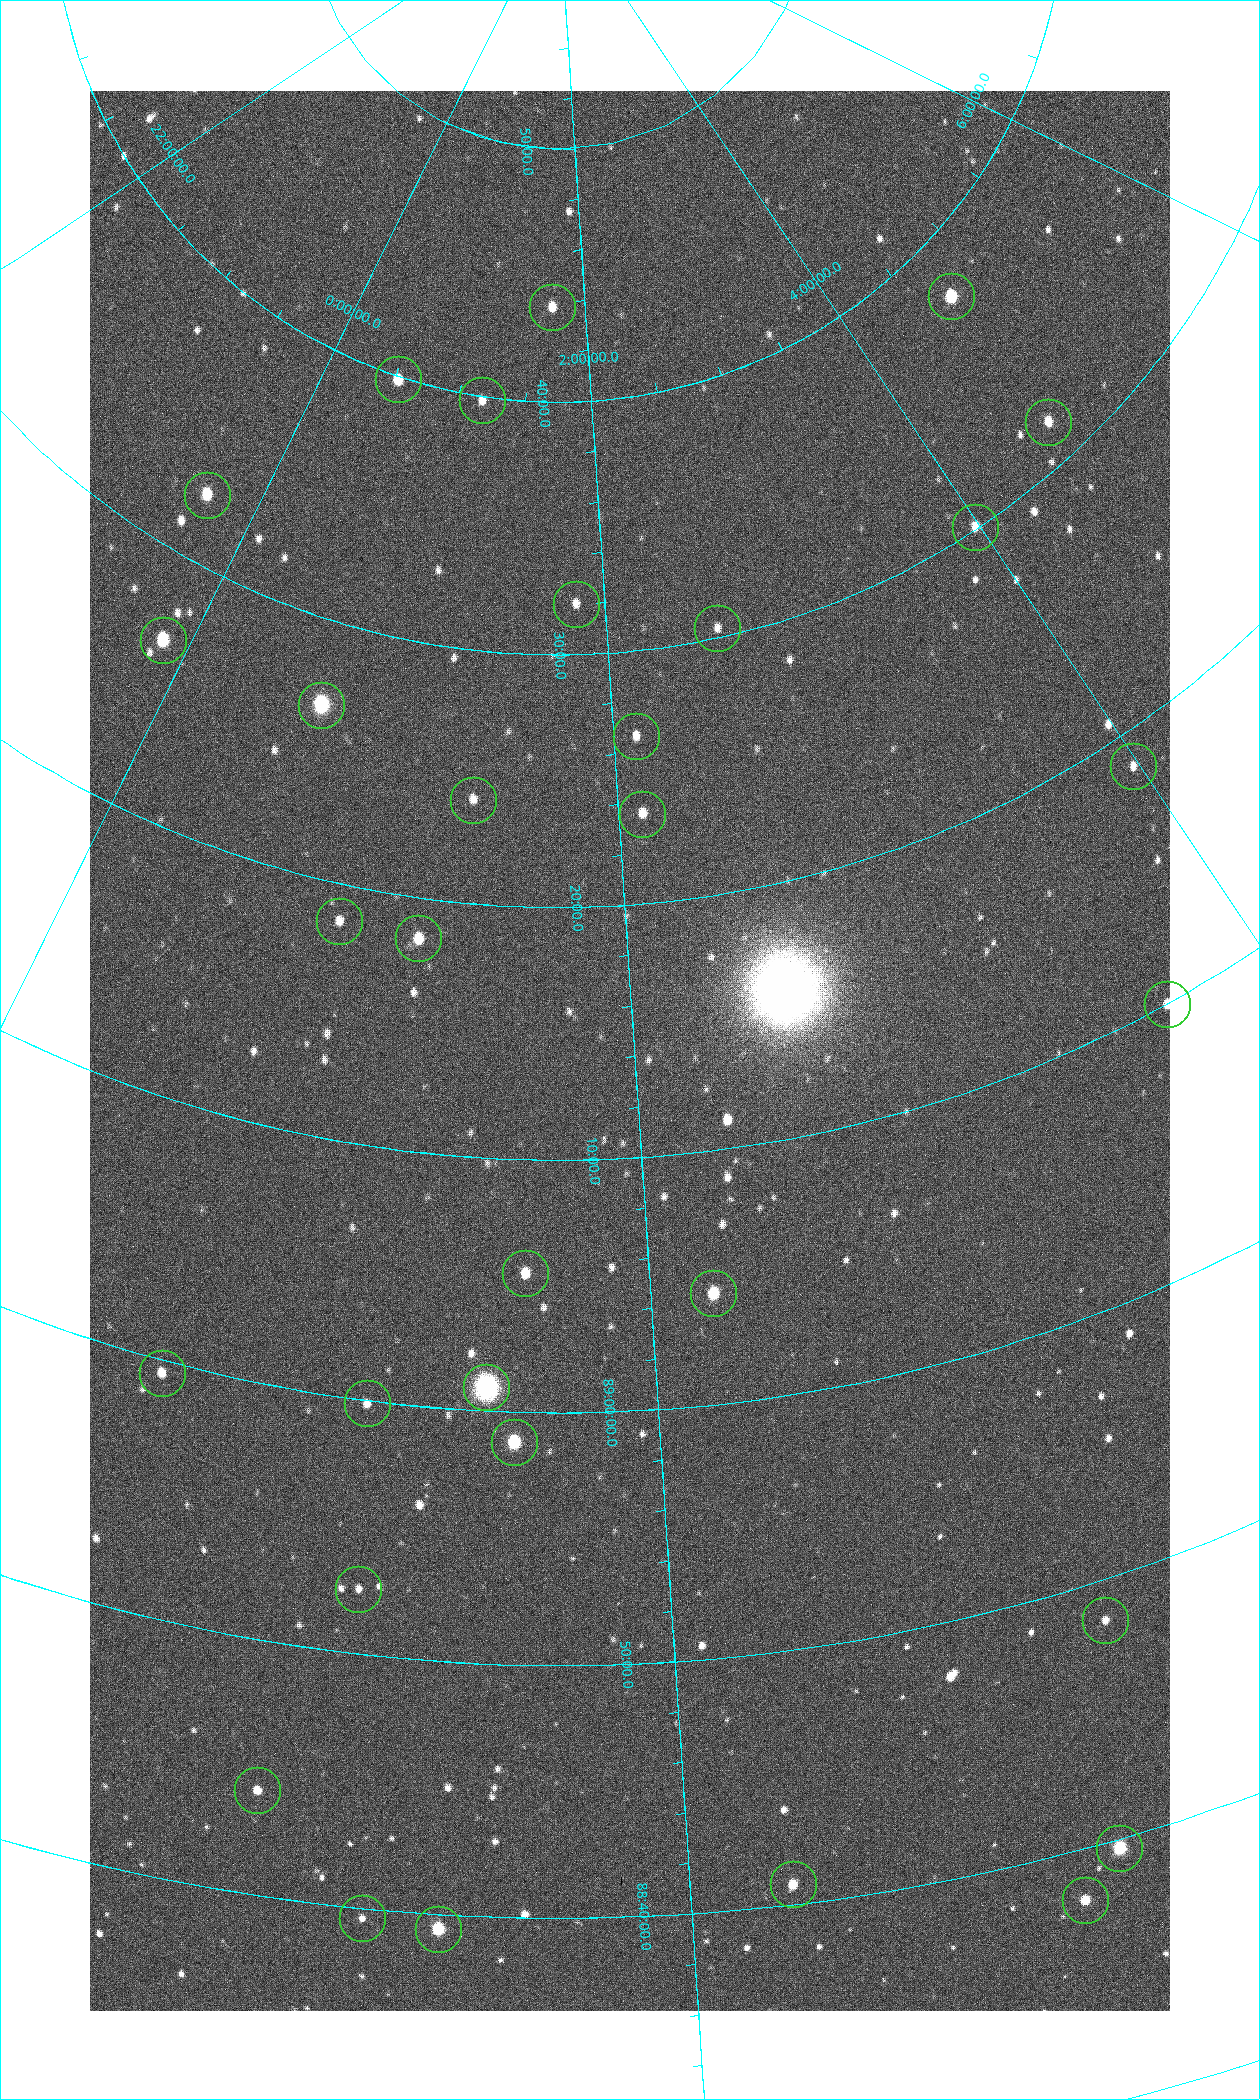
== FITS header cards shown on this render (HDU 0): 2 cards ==
NAXIS1  =                 1080 / length of data axis 1
NAXIS2  =                 1920 / length of data axis 2

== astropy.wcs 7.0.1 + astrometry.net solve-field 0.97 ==
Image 1080 x 1920 px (HDU 0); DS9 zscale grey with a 90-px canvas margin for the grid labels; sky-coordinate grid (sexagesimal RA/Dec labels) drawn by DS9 from the SOLVED WCS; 32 Tycho-2 reference stars matched to detected sources circled (green)
Header WCS: none
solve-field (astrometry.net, Tycho-2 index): SOLVED blind (the file carries no WCS)
Solved WCS: RA---TAN-SIP/DEC--TAN-SIP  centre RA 01:59:06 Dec +89:14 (29.77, +89.24 deg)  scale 2.37 arcsec/px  FOV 42.7' x 76.0'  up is +4 deg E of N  parity flipped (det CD > 0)
(file carries no celestial WCS; the grid is the blind solution)
Tycho-2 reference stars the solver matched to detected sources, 32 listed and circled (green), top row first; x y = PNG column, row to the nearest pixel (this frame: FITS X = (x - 90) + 1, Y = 1920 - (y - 91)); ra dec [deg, ICRS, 3 dp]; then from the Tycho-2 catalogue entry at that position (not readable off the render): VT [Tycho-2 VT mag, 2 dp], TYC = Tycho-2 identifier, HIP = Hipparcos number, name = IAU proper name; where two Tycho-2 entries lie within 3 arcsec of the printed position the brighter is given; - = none
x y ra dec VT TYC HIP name
951 296 70.692 +89.630 9.34 4629-37-1 - -
552 307 25.399 +89.729 11.04 4627-64-1 - -
398 379 7.906 +89.665 10.51 4627-6-1 - -
482 400 17.696 +89.664 11.87 4627-21-1 - -
1048 422 69.250 +89.526 11.02 4629-45-1 - -
207 495 355.808 +89.543 10.14 4662-135-1 - -
975 527 59.681 +89.501 11.64 4628-48-1 - -
576 604 27.685 +89.533 12.30 4627-91-1 - -
717 628 38.519 +89.506 12.22 4628-39-1 - -
163 640 358.236 +89.445 9.52 4662-45-1 - -
321 705 9.931 +89.444 8.22 4627-49-1 3128 -
636 736 31.518 +89.444 11.89 4628-72-1 - -
1133 766 59.678 +89.312 11.93 4628-44-1 - -
473 800 20.865 +89.402 11.76 4627-105-1 - -
642 814 31.476 +89.392 11.96 4628-239-1 - -
339 921 14.190 +89.309 11.36 4627-74-1 - -
418 938 18.559 +89.307 10.52 4627-75-1 - -
1167 1004 55.017 +89.166 11.19 4628-70-1 - -
525 1273 24.867 +89.092 10.76 4627-125-1 - -
713 1293 32.549 +89.073 9.84 4628-149-1 - -
162 1373 11.209 +88.992 11.71 4627-72-1 - -
486 1387 23.461 +89.016 6.47 4627-259-1 7283 -
367 1403 19.000 +88.998 11.53 4627-46-1 - -
514 1442 24.587 +88.980 9.00 4627-86-1 - -
358 1589 19.495 +88.876 11.74 4627-109-1 - -
1105 1620 43.819 +88.807 12.14 4628-98-1 - -
257 1790 17.187 +88.735 11.22 4627-80-1 - -
1119 1848 42.246 +88.661 8.90 4628-20-1 - -
793 1884 32.945 +88.680 10.72 4628-99-1 - -
1085 1900 40.943 +88.634 10.89 4628-71-1 - -
362 1918 20.674 +88.660 11.87 4627-100-1 - -
438 1929 22.838 +88.657 9.18 4627-37-1 - -